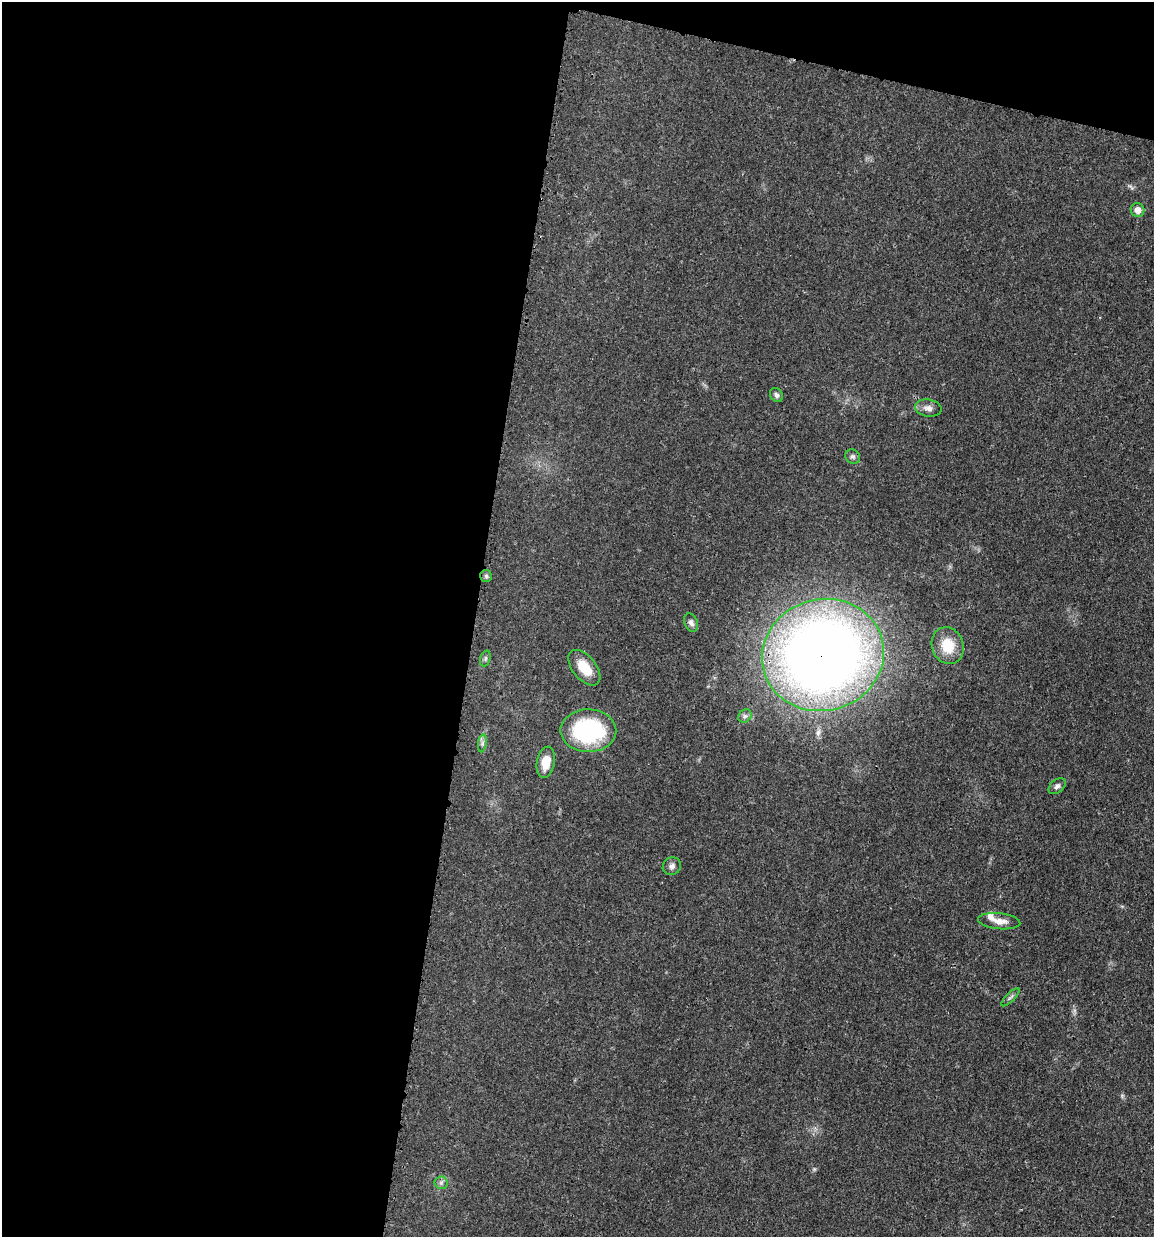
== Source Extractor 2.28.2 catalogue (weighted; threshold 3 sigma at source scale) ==
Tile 1 of 4 x 4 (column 1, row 1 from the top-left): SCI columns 247-1398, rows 3711-4945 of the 4983 x 4952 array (HDU 1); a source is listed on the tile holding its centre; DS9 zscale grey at full resolution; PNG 1156 x 1239 px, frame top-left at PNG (2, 2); each listed source drawn as its Kron ellipse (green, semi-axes under 4 px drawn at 4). Shown black and unused: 44% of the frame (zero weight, under 3 of 4 exposures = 1% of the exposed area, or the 3 px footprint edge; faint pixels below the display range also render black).
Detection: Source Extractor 2.28.2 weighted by HDU 2 'WHT'; one run over the whole footprint, this tile lists its part. Background 0.0209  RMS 0.0023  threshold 0.0103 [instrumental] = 3 sigma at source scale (4.5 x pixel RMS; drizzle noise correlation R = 1.50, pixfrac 1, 0.05/0.05 arcsec/px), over >= 5 px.
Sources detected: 20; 1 inside a brighter listed object's ellipse — not listed separately; the other 19 listed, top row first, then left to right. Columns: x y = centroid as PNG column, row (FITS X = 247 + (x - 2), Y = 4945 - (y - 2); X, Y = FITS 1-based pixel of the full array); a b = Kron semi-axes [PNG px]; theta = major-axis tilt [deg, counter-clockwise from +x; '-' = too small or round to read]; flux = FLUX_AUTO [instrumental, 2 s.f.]
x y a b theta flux
1138 210 7 7 - 1.7
776 395 8 6 -55 0.66
928 408 13 8 -10 1.3
853 457 8 7 - 0.6
486 576 6 6 - 0.47
691 623 9 6 -65 0.81
948 646 19 15 -70 5.3
823 655 61 56 16 310
485 658 8 5 71 0.47
584 668 21 11 -51 4.7
745 716 7 6 - 0.62
588 731 28 21 -1 26
482 743 9 4 81 0.62
546 762 16 9 79 3.3
1057 786 10 6 41 0.73
672 866 9 8 - 0.95
999 921 21 8 -6 2.1
1010 997 12 3 45 0.48
441 1183 6 6 - 0.65
Overlapping masked pixels (flux is a lower limit): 1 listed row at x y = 823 655